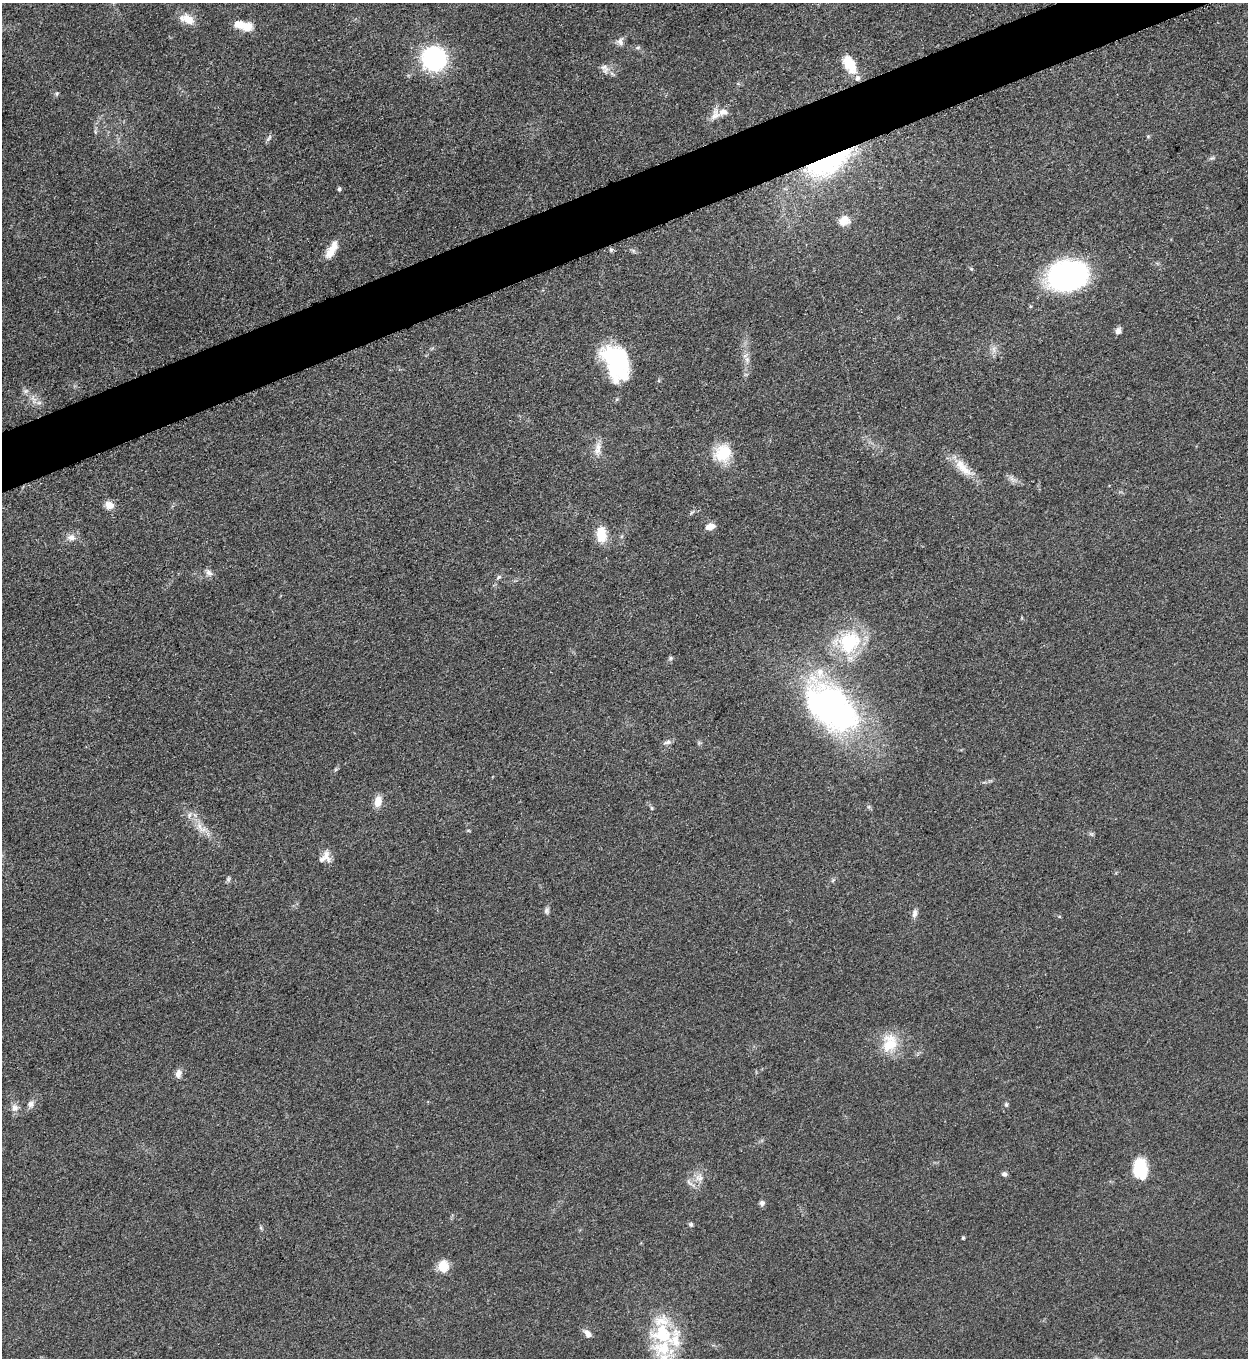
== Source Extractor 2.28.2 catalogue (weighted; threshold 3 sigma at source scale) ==
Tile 10 of 4 x 4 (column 2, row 3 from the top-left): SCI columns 1533-2778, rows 1366-2721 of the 5428 x 5440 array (HDU 1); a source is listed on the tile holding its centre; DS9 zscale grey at full resolution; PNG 1250 x 1360 px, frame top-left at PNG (2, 3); no overlay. Shown black and unused: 4% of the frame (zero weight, under 3 of 5 exposures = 1% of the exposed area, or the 3 px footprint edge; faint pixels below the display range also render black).
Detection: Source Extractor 2.28.2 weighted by HDU 2 'WHT'; one run over the whole footprint, this tile lists its part. Background 0.0613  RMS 0.0059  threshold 0.0265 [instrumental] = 3 sigma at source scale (4.5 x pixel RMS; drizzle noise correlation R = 1.50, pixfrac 1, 0.05/0.05 arcsec/px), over >= 5 px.
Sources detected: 66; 1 inside a brighter object's white glare — not listed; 9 inside a brighter listed object's ellipse — not listed separately; the other 56 listed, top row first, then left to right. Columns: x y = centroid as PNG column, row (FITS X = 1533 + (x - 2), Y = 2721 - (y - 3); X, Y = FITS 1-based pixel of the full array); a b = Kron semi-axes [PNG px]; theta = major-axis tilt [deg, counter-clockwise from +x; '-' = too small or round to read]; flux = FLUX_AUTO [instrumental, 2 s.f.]
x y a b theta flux
188 19 16 11 -33 7.8
239 24 11 8 -5 7.7
620 42 12 8 90 2.8
638 47 6 4 1 0.97
434 58 16 15 - 100
849 64 20 11 -61 15
605 68 13 10 -50 3.7
57 93 7 5 83 0.94
715 115 16 12 52 5.2
1148 136 5 3 - 0.66
269 138 12 5 55 1.5
828 163 65 25 26 82
339 189 4 4 - 1.2
844 221 14 13 - 6.3
331 250 24 9 61 8.2
1067 276 37 27 10 130
1118 331 8 6 76 2.7
994 349 10 4 -82 2.3
747 359 8 6 -70 2.4
617 362 37 23 -61 55
34 400 15 7 -73 4.3
598 448 20 8 79 5.4
723 453 23 20 49 19
963 468 34 12 -44 12
109 505 11 9 -15 5.1
710 527 10 7 17 4.8
601 534 18 11 -84 12
71 537 12 9 2 3.9
209 572 10 8 -43 2.5
499 577 7 5 28 1.3
849 642 35 29 18 39
671 658 6 5 - 1
831 707 77 46 -42 170
668 742 10 6 14 2
378 801 12 8 79 6.8
652 808 5 5 - 0.82
189 815 8 6 71 2
200 827 17 7 -63 5.9
326 856 16 12 -76 5.5
228 879 7 5 47 1.2
547 910 9 6 73 1.6
915 913 11 7 79 2.5
890 1043 27 20 75 17
178 1073 10 7 83 3.3
31 1104 10 9 - 2.8
1006 1104 6 5 - 1.1
15 1108 11 9 -46 3.4
1140 1169 18 12 -83 28
1004 1174 6 5 - 1.8
697 1178 13 8 54 5.1
762 1203 7 7 - 1.7
691 1224 6 5 - 1.1
963 1238 4 4 - 0.83
443 1266 14 12 87 8.5
588 1334 11 7 -48 3.5
662 1334 38 26 -5 34
Overlapping masked pixels (flux is a lower limit): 1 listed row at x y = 828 163